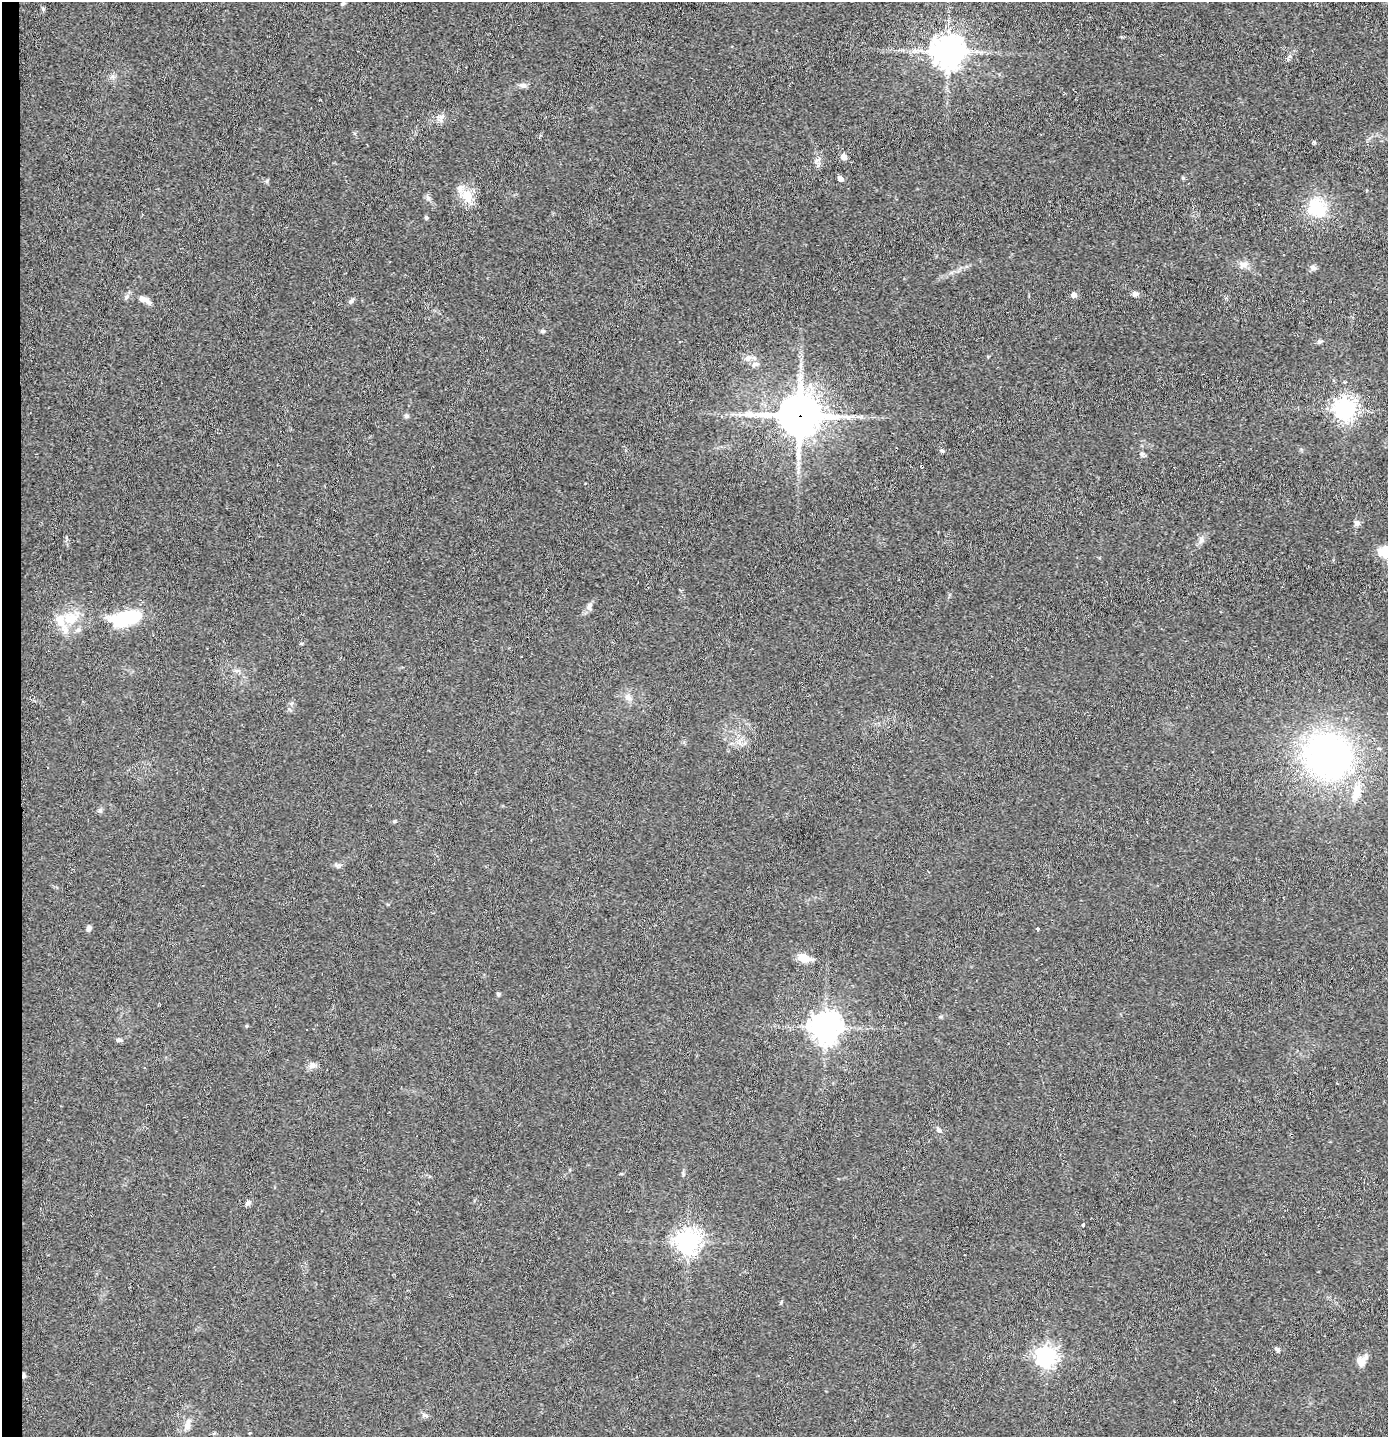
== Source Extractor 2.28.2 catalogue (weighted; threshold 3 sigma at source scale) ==
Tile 4 of 3 x 3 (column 1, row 2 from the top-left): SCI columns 79-1464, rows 1436-2870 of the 4317 x 4304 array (HDU 1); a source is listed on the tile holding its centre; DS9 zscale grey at full resolution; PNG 1390 x 1439 px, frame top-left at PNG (2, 2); no overlay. Shown black and unused: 1% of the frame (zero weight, under 2 of 3 exposures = <1% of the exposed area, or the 3 px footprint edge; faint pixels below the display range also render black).
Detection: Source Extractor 2.28.2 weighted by HDU 2 'WHT'; one run over the whole footprint, this tile lists its part. Background 0.0466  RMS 0.0068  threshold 0.0305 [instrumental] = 3 sigma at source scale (4.5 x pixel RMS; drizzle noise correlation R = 1.50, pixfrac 1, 0.05/0.05 arcsec/px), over >= 5 px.
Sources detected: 66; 1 inside a brighter object's white glare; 1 cosmic-ray / hot-pixel residue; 1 long thin detection or spike segment (spike, bleed or trail) — not listed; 3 inside a brighter listed object's ellipse — not listed separately; the other 60 listed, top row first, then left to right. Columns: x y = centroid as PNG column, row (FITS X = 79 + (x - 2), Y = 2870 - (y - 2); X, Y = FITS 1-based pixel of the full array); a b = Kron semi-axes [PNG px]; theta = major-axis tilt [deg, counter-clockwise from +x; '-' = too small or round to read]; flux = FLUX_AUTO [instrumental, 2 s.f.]
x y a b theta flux
343 4 6 5 - 1.1
43 9 5 4 - 0.94
948 51 10 10 - 980
522 85 10 6 -16 2.3
441 117 8 6 42 2.5
843 157 5 5 - 5.4
817 161 12 4 38 1.7
840 178 4 4 - 3.7
1183 178 5 5 - 0.76
467 196 20 14 -67 11
428 198 7 6 - 1.8
1317 211 29 15 -3 20
426 217 5 4 - 1.1
1244 264 12 8 1 4.1
1313 268 8 6 -23 2.3
1135 294 8 6 -7 2.3
1074 295 7 5 -78 2.5
126 297 8 6 46 1.9
144 300 20 7 -28 5.8
351 301 6 6 - 1.4
543 331 6 5 - 1.3
1319 342 8 5 16 1.3
748 358 10 7 18 3.1
754 364 9 6 49 2.3
1345 409 7 7 - 480
740 414 7 4 -19 1.6
799 415 15 13 -1 1900
407 416 6 5 - 1.2
942 451 6 4 -22 1.1
1142 454 6 5 - 1.3
1357 523 8 7 - 2.2
1201 540 10 6 74 2.7
1387 552 20 14 -14 14
589 607 9 7 57 2.5
69 618 21 15 -3 16
126 619 42 16 11 35
301 643 5 3 - 0.71
628 698 10 8 -25 3.4
1328 756 34 31 -33 280
1357 793 23 11 78 12
100 811 6 4 -1 1.2
394 821 4 4 - 1.1
89 928 7 6 - 2
1038 929 3 3 - 2.7
803 958 15 9 -17 8.1
498 994 5 4 - 1.2
247 1026 4 4 - 0.74
825 1027 9 9 - 980
118 1040 8 5 -3 1.6
312 1065 11 7 7 3
938 1130 7 5 -71 1.9
248 1203 9 5 43 1.7
1083 1224 3 2 - 0.92
687 1242 8 7 - 590
1277 1349 8 5 -38 1.4
1045 1357 7 7 - 360
1363 1360 13 10 86 4.5
24 1375 7 5 -88 1.3
425 1415 9 4 -19 1.6
187 1426 13 6 67 3.6
Overlapping masked pixels (flux is a lower limit): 2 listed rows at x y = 799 415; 24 1375
Isophote crosses this tile's border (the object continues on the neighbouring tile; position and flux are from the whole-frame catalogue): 1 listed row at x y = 1387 552
Unlisted compact peaks at least as high as the median listed source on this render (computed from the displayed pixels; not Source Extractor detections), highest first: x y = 267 181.